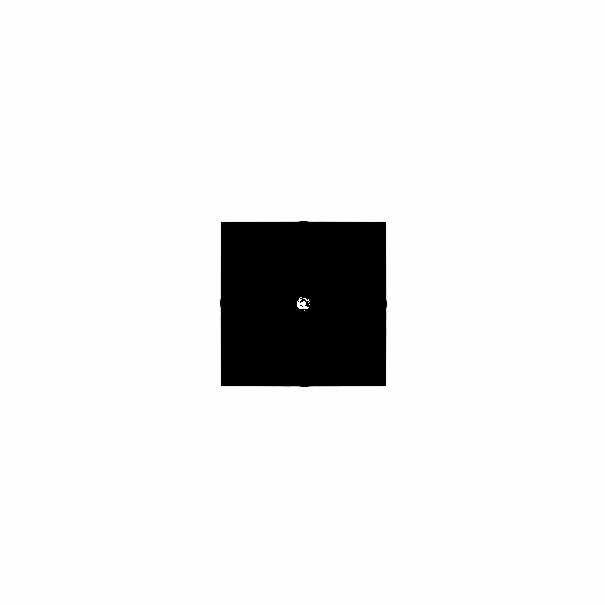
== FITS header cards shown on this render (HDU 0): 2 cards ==
NAXIS1  =                  601
NAXIS2  =                  601

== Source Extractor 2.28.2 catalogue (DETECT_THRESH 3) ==
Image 601 x 601 px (HDU 0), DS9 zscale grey, 1 PNG px = 1 image px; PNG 605 x 605 px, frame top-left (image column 1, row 601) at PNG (0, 0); no overlay
Background -3.28e-43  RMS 8.5e-42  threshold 2.55e-41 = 3 sigma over >= 5 px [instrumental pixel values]
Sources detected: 12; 10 with non-positive FLUX_AUTO (blend fragments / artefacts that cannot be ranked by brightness) are not listed; the other 2 listed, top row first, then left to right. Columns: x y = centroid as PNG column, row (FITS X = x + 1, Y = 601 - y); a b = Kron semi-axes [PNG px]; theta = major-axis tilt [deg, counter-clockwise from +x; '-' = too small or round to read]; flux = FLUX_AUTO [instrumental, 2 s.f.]
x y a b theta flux
301 302 4 4 - 7.9e+00
194 589 49 27 0 9.3e-08
At the frame edge (FLAGS 8, measured only in part): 1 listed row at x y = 194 589
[10 non-positive-flux detections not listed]